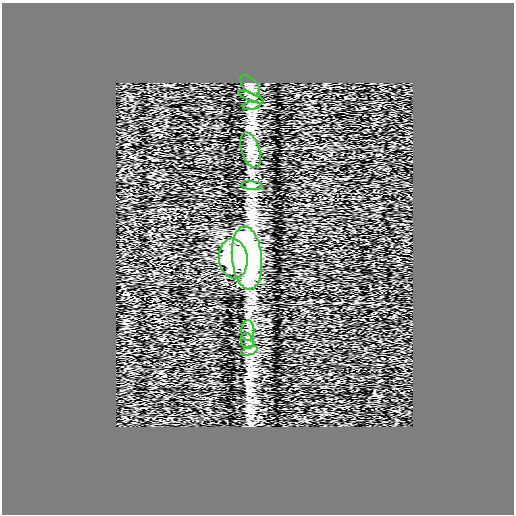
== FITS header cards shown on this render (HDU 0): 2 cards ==
NAXIS1  =                  512
NAXIS2  =                  512

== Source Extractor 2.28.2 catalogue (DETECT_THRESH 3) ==
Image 512 x 512 px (HDU 0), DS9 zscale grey, 1 PNG px = 1 image px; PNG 516 x 516 px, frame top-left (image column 1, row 512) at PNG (2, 3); each listed source drawn as its Kron ellipse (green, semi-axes under 4 px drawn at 4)
Background 0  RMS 0.82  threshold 2.45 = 3 sigma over >= 5 px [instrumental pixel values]
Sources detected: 10; all 10 listed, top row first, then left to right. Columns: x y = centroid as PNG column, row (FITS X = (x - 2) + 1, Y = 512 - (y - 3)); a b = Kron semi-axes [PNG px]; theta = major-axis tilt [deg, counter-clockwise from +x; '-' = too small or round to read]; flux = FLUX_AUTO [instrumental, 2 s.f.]
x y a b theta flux
250 85 12 6 -46 220
251 97 13 4 -22 170
252 106 9 4 9 130
251 150 18 9 -71 550
252 186 10 4 -5 110
247 258 31 15 -84 14000
233 259 20 14 -83 8800
248 331 10 6 -89 240
247 341 8 6 -67 180
249 351 8 4 19 130